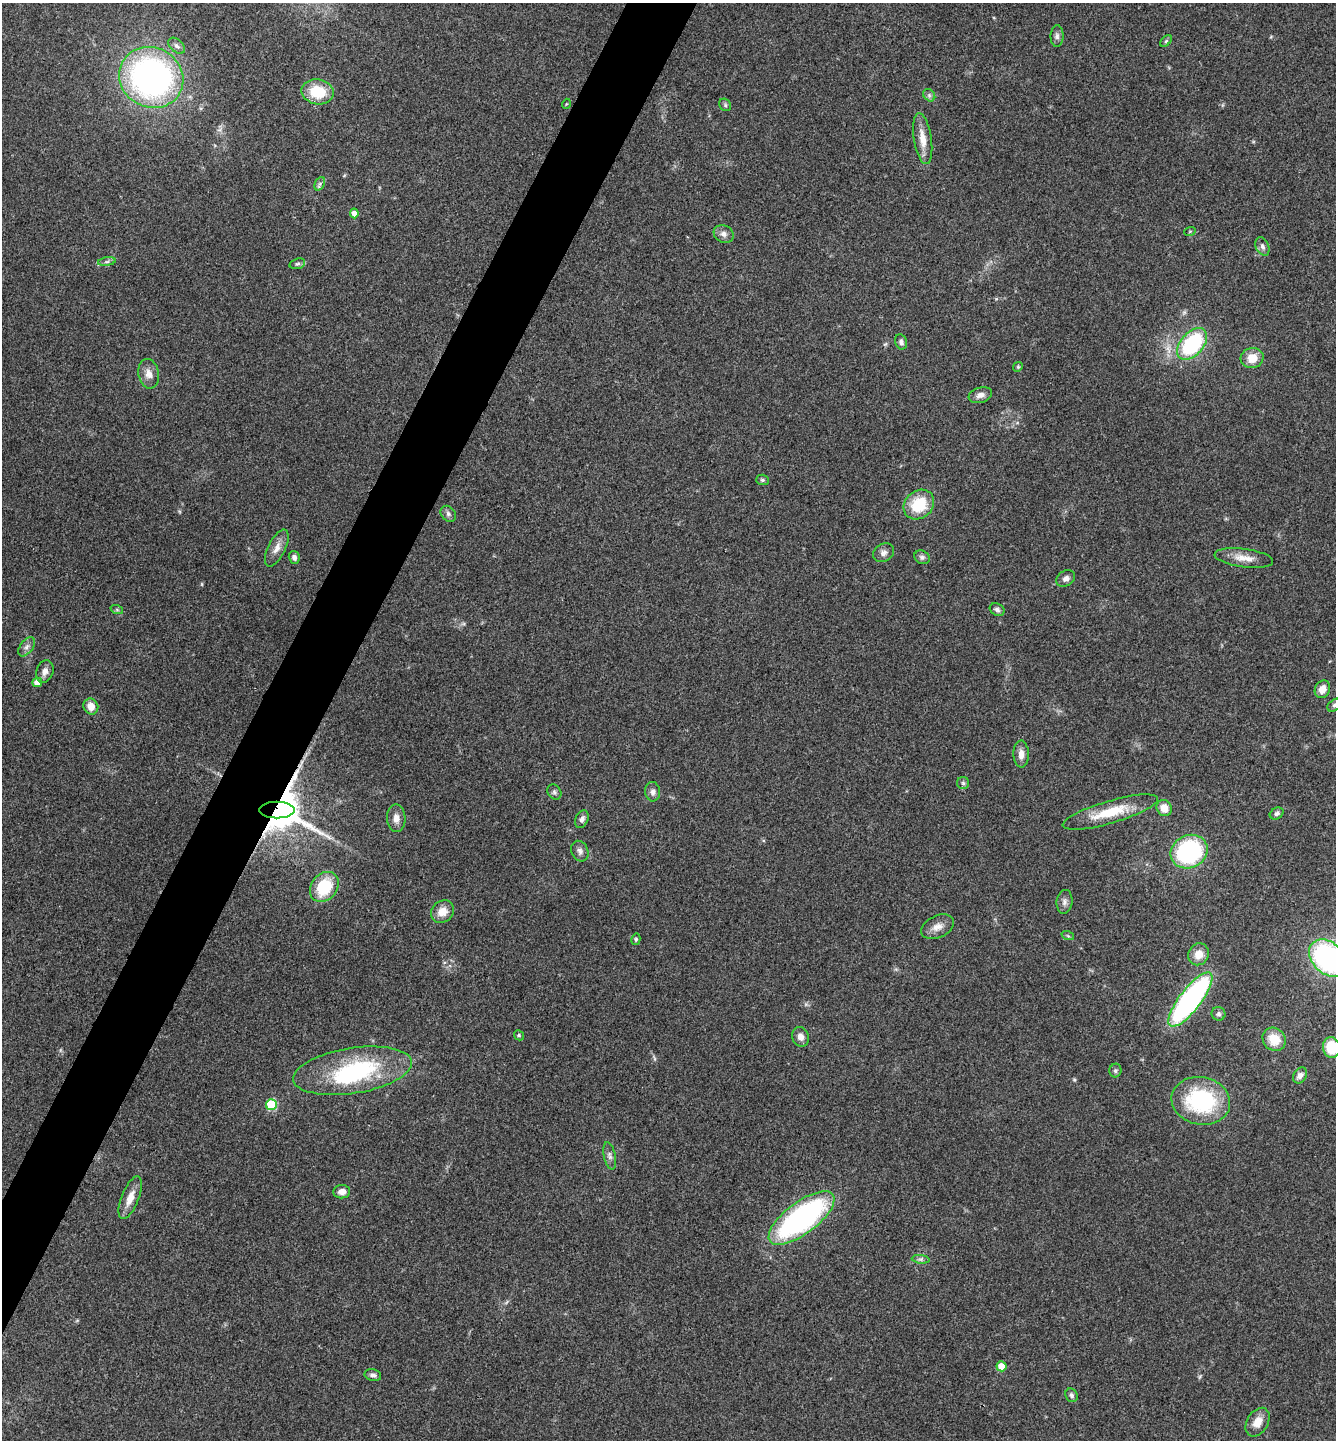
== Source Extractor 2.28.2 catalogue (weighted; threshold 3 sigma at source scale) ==
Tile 7 of 4 x 4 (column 3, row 2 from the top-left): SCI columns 2952-4285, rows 2878-4315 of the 5766 x 5758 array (HDU 1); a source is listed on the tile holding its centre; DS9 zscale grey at full resolution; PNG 1338 x 1442 px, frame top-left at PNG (2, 3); each listed source drawn as its Kron ellipse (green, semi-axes under 4 px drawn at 4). Shown black and unused: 5% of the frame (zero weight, under 3 of 4 exposures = <1% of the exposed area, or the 3 px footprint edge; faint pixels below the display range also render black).
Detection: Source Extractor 2.28.2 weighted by HDU 2 'WHT'; one run over the whole footprint, this tile lists its part. Background 0.123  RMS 0.0064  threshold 0.0289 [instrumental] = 3 sigma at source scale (4.5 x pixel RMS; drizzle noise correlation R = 1.50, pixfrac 1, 0.05/0.05 arcsec/px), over >= 5 px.
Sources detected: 81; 2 inside a brighter object's white glare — neither listed nor drawn; the other 79 listed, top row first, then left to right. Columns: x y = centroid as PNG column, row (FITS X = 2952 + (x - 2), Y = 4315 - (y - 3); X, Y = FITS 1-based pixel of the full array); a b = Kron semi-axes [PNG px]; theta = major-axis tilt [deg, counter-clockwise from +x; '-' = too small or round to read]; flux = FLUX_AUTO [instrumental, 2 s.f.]
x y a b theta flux
1057 36 11 6 90 2.4
1166 41 7 4 45 1.1
177 46 10 6 -43 2.2
151 77 33 30 -28 220
317 92 16 12 -11 22
929 95 7 5 -46 1.5
566 104 5 3 - 0.57
725 105 7 5 -50 1.3
923 139 26 9 -81 9.4
320 184 7 4 64 1.4
354 213 5 4 - 3.9
1190 231 6 3 19 0.68
724 234 10 8 -31 3.3
1262 246 9 6 -64 2.4
107 262 9 4 8 1.6
297 264 8 5 17 1.3
901 342 8 6 -70 2
1192 344 19 11 48 60
1252 358 11 10 - 9.5
1018 367 5 4 - 0.8
149 374 15 10 -79 5.6
980 395 12 7 17 3.6
762 480 6 5 - 1.1
919 505 16 13 41 24
448 514 9 6 -47 2
277 548 20 8 63 5.7
884 553 11 8 32 3.1
294 557 6 5 - 2.2
922 557 8 6 -26 1.8
1244 558 29 9 -7 8.4
1066 578 10 7 30 2.8
117 610 6 4 -19 1
997 610 8 6 -26 1.8
27 647 11 6 53 2.6
45 671 11 8 71 3.7
37 682 5 5 - 7.4
1322 689 9 7 63 5.7
1334 705 8 5 40 1.5
91 707 8 7 - 6.3
1021 754 13 7 -89 4.8
963 783 6 6 - 1.3
554 792 8 6 -53 1.7
653 792 10 7 -84 2.8
1164 808 8 7 - 8
277 810 17 8 0 1200
1110 812 50 11 16 23
1277 814 7 5 32 1.6
396 818 14 9 -87 4.7
582 819 9 6 68 2.6
580 851 10 8 -65 3
1189 852 19 16 27 78
324 887 16 13 50 29
1064 902 12 8 83 2.8
442 912 12 10 41 7.5
937 927 17 11 24 5.7
1068 936 6 4 -19 0.85
636 939 6 4 77 0.97
1199 954 11 10 - 7.2
1328 958 21 15 -44 130
1190 999 33 11 52 160
1219 1014 7 6 - 1.6
519 1035 5 4 - 0.89
800 1037 10 8 -68 4
1274 1039 12 11 - 13
1331 1047 10 8 -79 19
1115 1070 7 6 - 1.3
352 1071 60 22 9 78
1300 1075 8 6 58 2.9
1201 1101 29 23 -11 66
271 1105 5 5 - 38
610 1156 14 6 -78 2.6
342 1192 8 6 6 4.4
130 1198 23 8 68 8.2
801 1218 39 16 37 160
921 1259 9 3 -5 1.4
1001 1366 5 5 - 12
373 1375 8 6 -13 2
1071 1395 7 6 - 1.7
1257 1422 15 10 58 7.9
Overlapping masked pixels (flux is a lower limit): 1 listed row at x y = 277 810
Isophote crosses this tile's border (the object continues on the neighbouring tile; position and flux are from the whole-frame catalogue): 3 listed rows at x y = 1334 705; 1328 958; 1331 1047